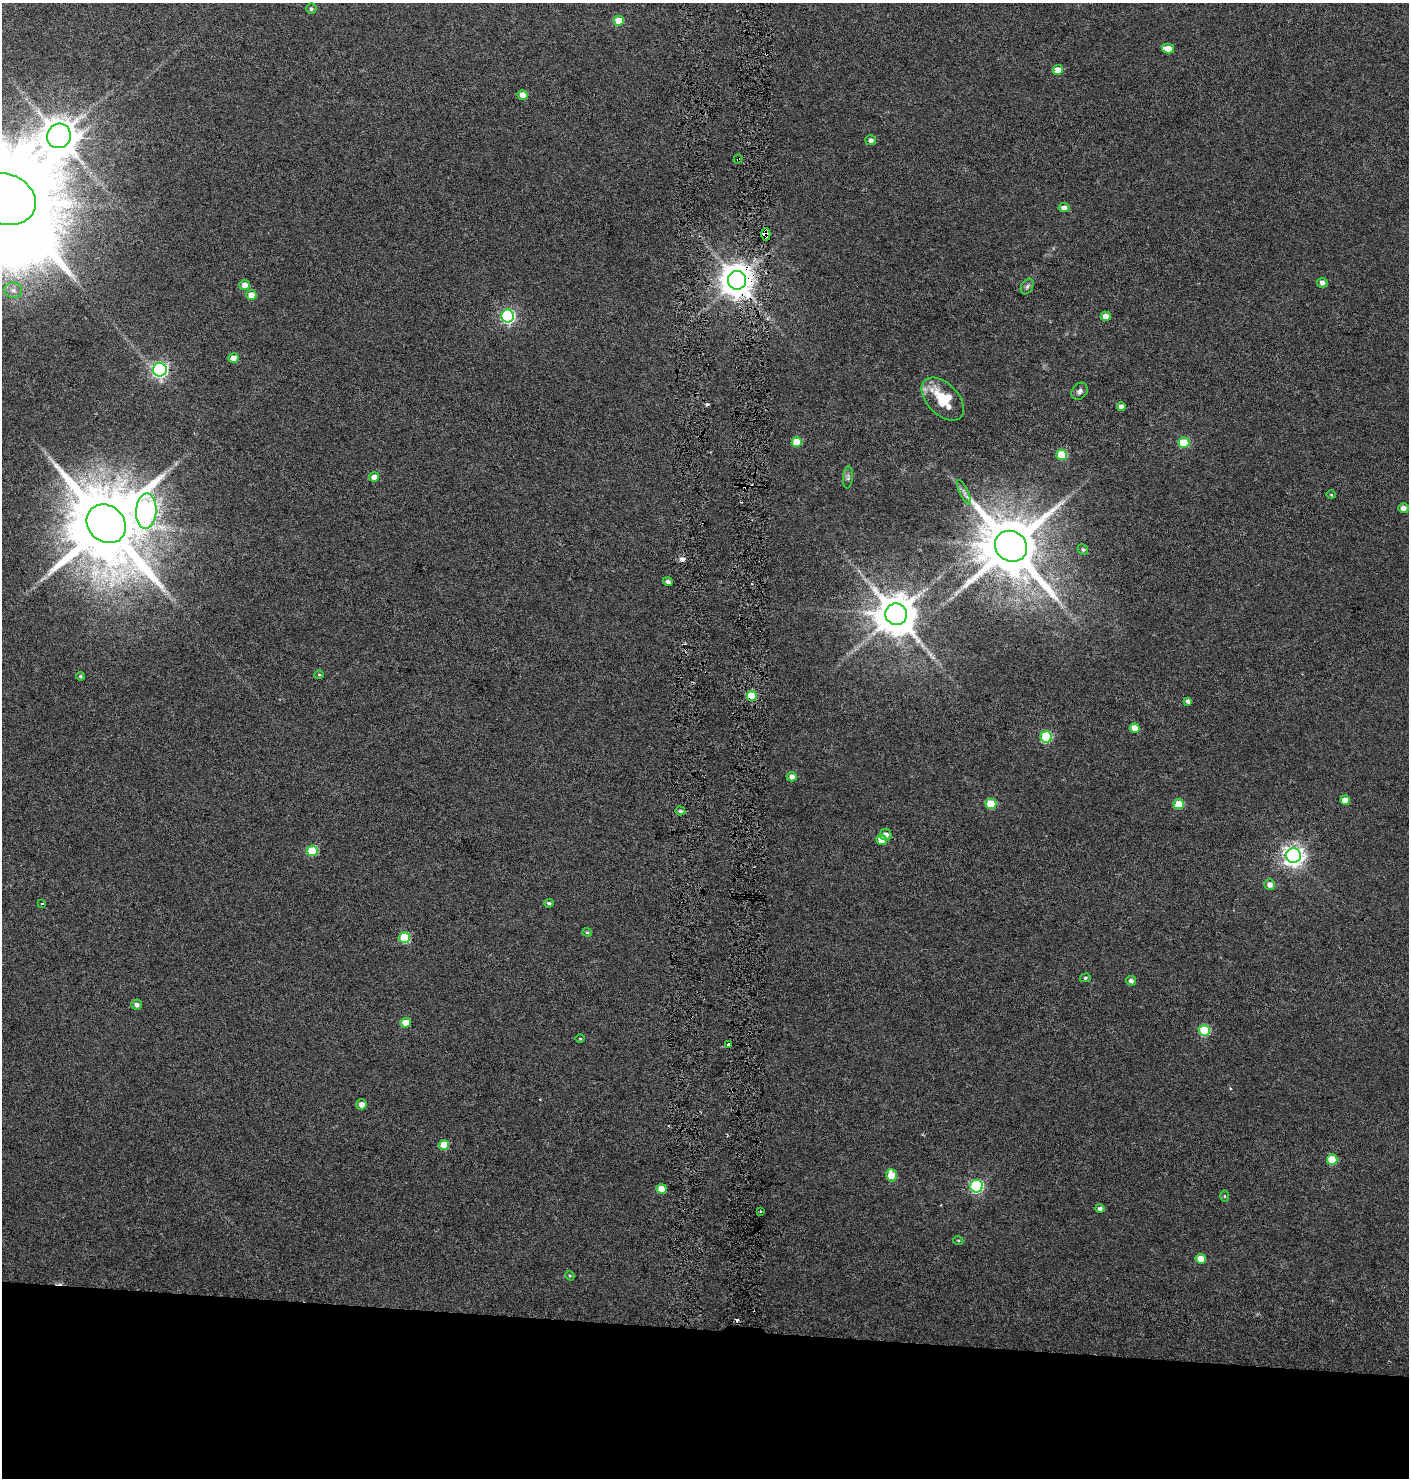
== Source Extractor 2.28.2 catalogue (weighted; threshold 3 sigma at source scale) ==
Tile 8 of 3 x 3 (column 2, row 3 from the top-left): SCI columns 1635-3041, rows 9-1484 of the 4727 x 4435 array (HDU 1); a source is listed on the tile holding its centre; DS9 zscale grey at full resolution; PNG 1411 x 1480 px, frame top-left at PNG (2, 3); each listed source drawn as its Kron ellipse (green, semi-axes under 4 px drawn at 4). Shown black and unused: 10% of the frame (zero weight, under 3 of 6 exposures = <1% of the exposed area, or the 3 px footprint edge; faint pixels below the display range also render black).
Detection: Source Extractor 2.28.2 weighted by HDU 2 'WHT'; one run over the whole footprint, this tile lists its part. Background 0.0339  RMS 0.0029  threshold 0.0119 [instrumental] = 3 sigma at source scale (4.09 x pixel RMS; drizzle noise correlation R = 1.36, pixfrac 0.8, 0.0396/0.0396 arcsec/px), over >= 5 px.
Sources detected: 84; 6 cosmic-ray / hot-pixel residue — neither listed nor drawn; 1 inside a brighter listed object's ellipse — not listed separately; the other 77 listed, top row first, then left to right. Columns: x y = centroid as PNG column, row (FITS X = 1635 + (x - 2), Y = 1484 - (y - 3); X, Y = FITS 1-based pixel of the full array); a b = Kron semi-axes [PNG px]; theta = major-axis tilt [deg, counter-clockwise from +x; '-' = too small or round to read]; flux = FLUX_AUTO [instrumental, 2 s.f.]
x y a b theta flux
311 9 5 5 - 0.51
619 21 5 5 - 4.7
1168 49 6 4 -13 3.2
1058 70 5 5 - 2.7
523 95 5 5 - 2.9
59 136 12 11 - 750
871 140 5 5 - 1
738 159 5 2 - 0.37
5 199 31 25 -19 9700
1064 208 5 4 - 1.5
766 234 6 4 -88 3.2
737 280 9 9 - 540
1322 283 5 5 - 1.4
245 285 5 5 - 2.2
1027 286 8 5 58 0.63
13 290 9 7 -7 1.5
251 295 5 5 - 2.8
508 316 6 6 - 48
1106 316 5 4 - 2.1
234 358 5 5 - 3.2
160 370 7 6 - 73
1080 391 9 7 49 1
943 399 26 15 -46 9.7
1121 407 4 4 - 1.4
797 442 5 5 - 6.5
1184 443 5 5 - 11
1062 455 5 5 - 10
374 477 5 4 - 1.8
848 478 11 5 83 0.74
964 492 13 4 -64 0.95
1331 495 4 3 - 0.24
1403 508 5 5 - 1.5
146 511 17 10 87 120
106 524 21 18 -41 4000
1011 546 17 15 -35 2400
1083 550 5 5 - 0.49
668 582 5 4 - 0.84
896 614 11 10 - 1000
319 675 5 4 - 0.3
80 676 4 3 - 0.4
752 696 5 5 - 11
1188 701 4 4 - 0.81
1135 728 5 4 - 3.2
1046 737 5 5 - 19
792 777 5 4 - 1.2
1345 800 5 4 - 3
991 804 5 5 - 9.7
1179 804 5 5 - 8.2
680 811 5 4 - 0.44
886 835 6 5 - 1.5
882 840 5 5 - 3.1
312 851 5 5 - 11
1293 856 7 7 - 160
1270 885 5 5 - 1.5
42 903 3 2 - 0.23
549 903 5 4 - 0.54
587 932 4 4 - 0.36
404 938 5 5 - 14
1085 978 5 4 - 0.44
1131 981 5 4 - 0.9
137 1005 5 5 - 0.88
406 1023 5 5 - 4.2
1204 1031 5 5 - 15
580 1039 5 3 - 0.23
728 1045 3 3 - 0.62
362 1104 5 5 - 1.9
444 1145 5 5 - 5.7
1332 1159 5 5 - 6.6
891 1175 6 5 - 4.9
977 1186 6 6 - 38
661 1189 5 5 - 4
1224 1196 6 4 -90 0.29
1100 1208 5 4 - 0.74
760 1212 3 2 - 0.26
958 1240 5 3 - 0.24
1201 1259 5 4 - 4
570 1276 5 3 - 0.28
Overlapping masked pixels (flux is a lower limit): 4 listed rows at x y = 738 159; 766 234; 737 280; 752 696
Isophote crosses this tile's border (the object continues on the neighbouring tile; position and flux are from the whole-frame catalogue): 1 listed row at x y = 5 199